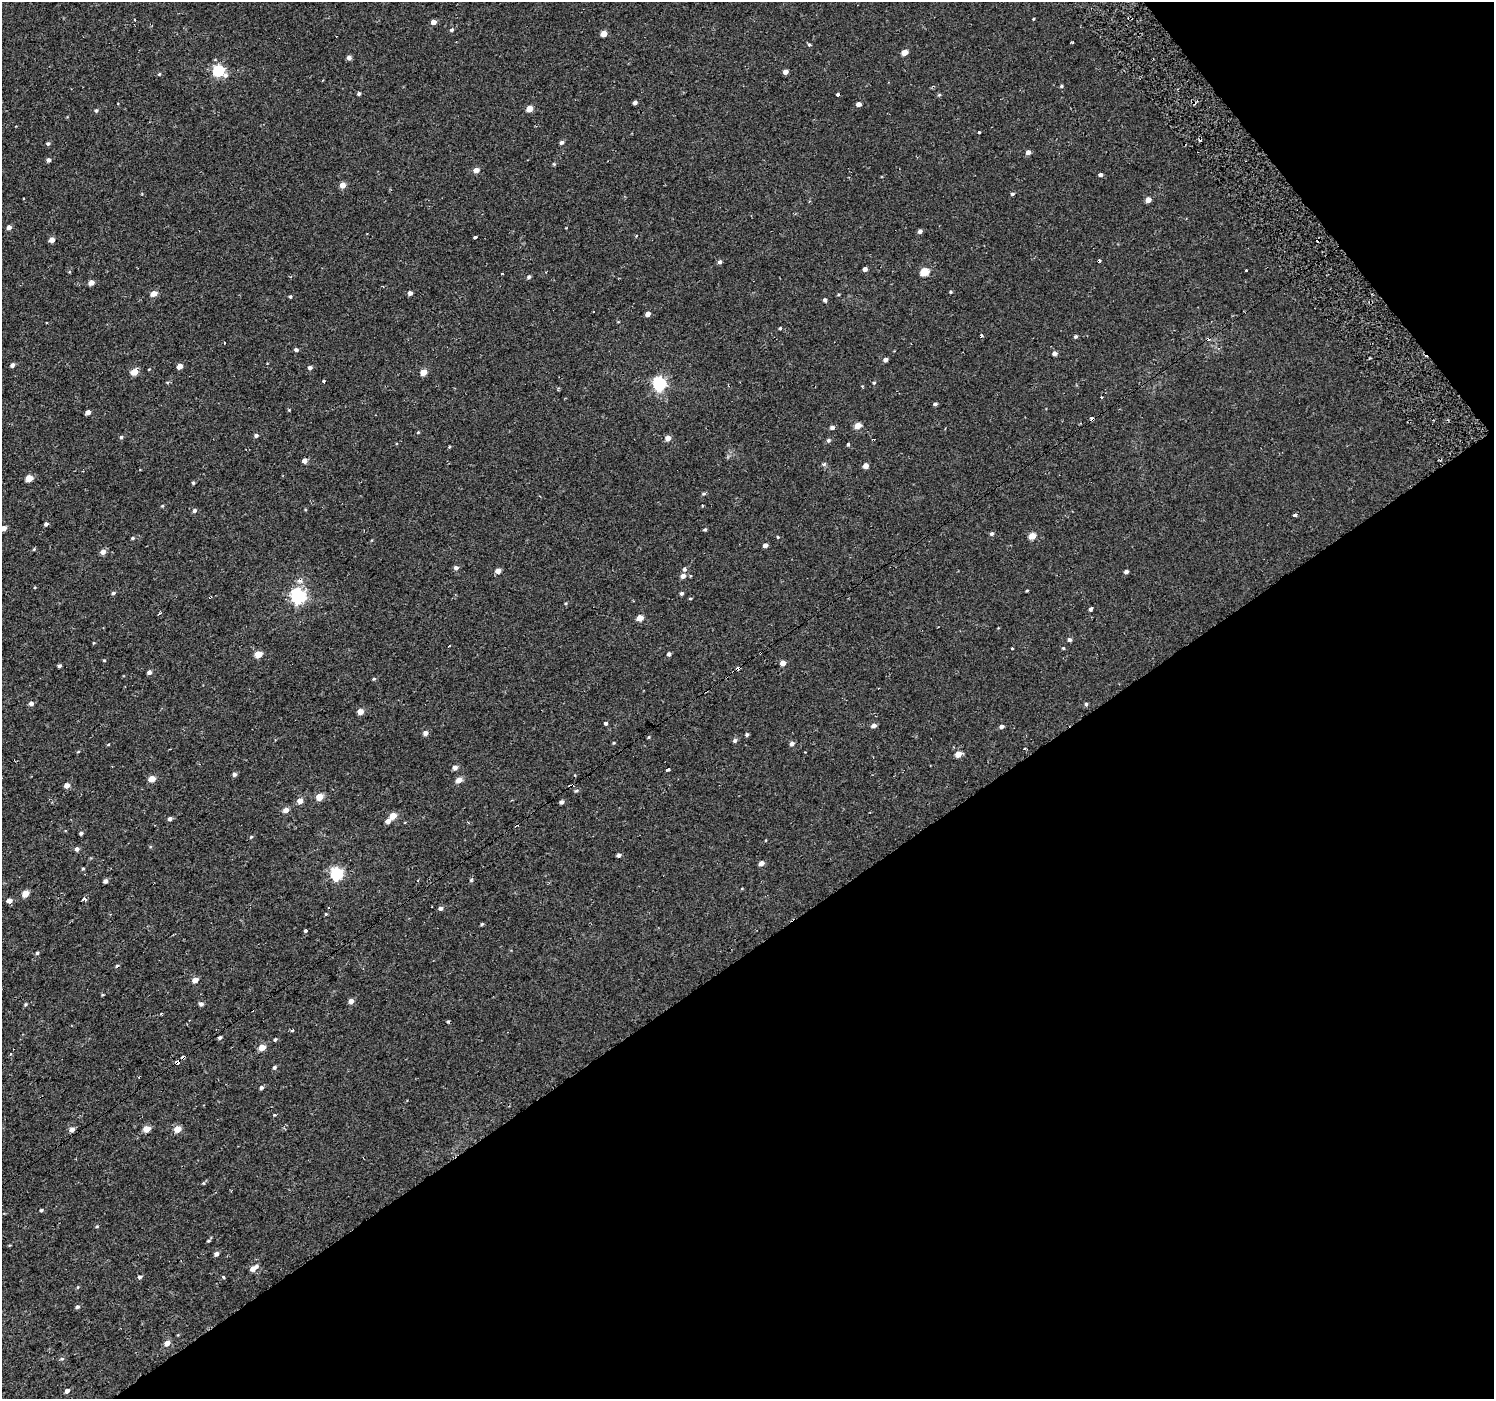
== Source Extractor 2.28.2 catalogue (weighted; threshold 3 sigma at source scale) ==
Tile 12 of 4 x 4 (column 4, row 3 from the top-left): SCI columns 4530-6021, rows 1627-3023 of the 6021 x 5949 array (HDU 1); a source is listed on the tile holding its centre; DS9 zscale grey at full resolution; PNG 1496 x 1401 px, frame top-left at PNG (2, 2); no overlay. Shown black and unused: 36% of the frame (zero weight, under 2 of 3 exposures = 2% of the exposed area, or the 3 px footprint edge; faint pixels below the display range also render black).
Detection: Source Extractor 2.28.2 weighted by HDU 2 'WHT'; one run over the whole footprint, this tile lists its part. Background 0.00284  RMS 0.0057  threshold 0.0255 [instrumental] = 3 sigma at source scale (4.5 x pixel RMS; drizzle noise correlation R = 1.50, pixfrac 1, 0.0396/0.0396 arcsec/px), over >= 5 px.
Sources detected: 213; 14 cosmic-ray / hot-pixel residue — not listed; the other 199 listed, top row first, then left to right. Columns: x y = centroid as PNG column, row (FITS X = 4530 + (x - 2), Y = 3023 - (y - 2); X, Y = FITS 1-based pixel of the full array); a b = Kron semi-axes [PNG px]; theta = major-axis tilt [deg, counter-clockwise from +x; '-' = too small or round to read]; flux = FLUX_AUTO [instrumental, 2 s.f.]
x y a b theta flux
1033 18 3 3 - 2.8
433 22 4 4 - 3.4
451 30 5 4 - 1
604 34 4 4 - 6.1
809 44 3 3 - 2.5
905 52 5 4 - 6.8
349 58 4 4 - 2.3
218 71 6 5 - 55
785 72 4 4 - 2.8
159 74 5 4 - 0.58
1061 86 4 3 - 0.73
359 94 4 4 - 1.1
838 95 3 3 - 12
939 95 5 4 - 0.67
635 102 4 4 - 1.9
858 104 4 4 - 2.7
529 109 5 4 - 7.8
96 111 5 4 - 0.87
561 142 5 4 - 1.3
48 143 4 4 - 1
1028 152 4 4 - 2.6
48 160 4 4 - 1.7
554 164 5 4 - 0.57
476 170 4 4 - 4.4
1100 175 4 4 - 1.3
342 185 5 5 - 4.7
1012 194 5 4 - 0.85
23 198 3 2 - 0.8
1148 200 5 4 - 4.3
9 227 4 4 - 2.4
565 228 3 2 - 0.43
920 231 4 4 - 1.8
475 237 4 3 - 4
52 240 4 4 - 4.3
720 262 5 4 - 1.4
865 269 4 4 - 2.3
1246 270 3 3 - 1.1
924 272 5 5 - 18
502 273 3 2 - 0.6
529 277 5 5 - 1.1
91 282 5 4 - 3.8
950 292 4 3 - 0.6
154 293 5 4 - 5.4
410 293 4 4 - 2.1
290 297 4 3 - 0.69
825 300 4 4 - 1.1
648 314 4 4 - 2.9
780 328 4 3 - 0.55
1075 336 4 4 - 0.9
296 350 5 4 - 1.3
1054 353 5 4 - 1.8
885 360 4 4 - 2
12 365 4 4 - 1.7
180 366 4 4 - 3.9
310 368 5 4 - 1.6
134 372 5 4 - 9
423 372 5 4 - 7.5
324 381 3 3 - 4.2
874 383 5 4 - 0.65
659 384 6 6 - 94
862 386 3 3 - 0.65
935 404 4 3 - 1.1
88 412 4 4 - 2.7
1092 419 4 3 - 2.6
857 426 5 4 - 7.4
832 428 5 4 - 1.8
418 432 4 3 - 0.5
256 435 5 4 - 1.3
121 437 5 5 - 0.78
668 438 5 5 - 4
828 440 5 5 - 1
848 444 3 3 - 2.3
449 447 4 3 - 0.54
304 461 4 4 - 3.3
824 464 3 3 - 1.4
866 466 4 4 - 3.7
29 478 5 4 - 8.8
193 483 4 3 - 0.74
703 494 5 4 - 0.82
162 506 5 4 - 0.5
195 510 5 4 - 1.2
1294 515 3 3 - 23
46 524 4 3 - 1.3
3 528 4 4 - 3.3
705 530 4 4 - 0.72
991 534 5 4 - 1.1
1032 536 5 4 - 7.6
778 537 4 3 - 0.48
132 538 4 3 - 0.75
765 545 4 4 - 2.4
34 549 5 4 - 0.58
103 552 5 4 - 3.5
456 568 5 5 - 1.7
684 569 5 5 - 1.4
498 571 5 4 - 4.1
1126 572 4 4 - 1.7
683 576 5 5 - 2.9
1027 591 5 3 - 0.5
113 593 5 4 - 1.1
681 593 4 4 - 1
298 596 6 6 - 130
210 597 3 2 - 0.85
690 598 4 3 - 0.45
1091 609 5 3 - 5.5
159 613 4 3 - 0.63
640 618 5 4 - 7
1069 640 5 5 - 1.3
93 643 4 3 - 0.42
449 646 3 3 - 1.6
1012 648 3 3 - 1.1
1063 648 4 4 - 0.59
258 654 5 4 - 9.3
669 654 4 4 - 1.4
104 660 4 4 - 0.44
783 663 4 4 - 4.5
59 666 4 3 - 1.1
738 668 3 3 - 7.8
149 672 4 4 - 1.8
374 679 5 4 - 0.65
31 704 5 4 - 2.1
1086 704 5 5 - 0.82
360 712 4 4 - 6.3
605 723 4 3 - 4.9
873 726 5 4 - 2.3
1001 726 4 4 - 1.9
425 733 5 4 - 3
747 735 4 4 - 1
649 737 5 3 - 0.48
735 740 5 5 - 1.3
613 743 4 3 - 0.46
108 744 4 3 - 0.48
792 744 5 5 - 2
1024 748 3 3 - 0.84
958 754 5 4 - 6.6
455 767 5 4 - 2.7
667 770 4 3 - 3.3
234 774 5 4 - 1.4
152 779 5 4 - 7.4
459 780 5 4 - 5.1
67 785 5 4 - 3.5
570 786 3 3 - 1
576 791 6 4 28 0.82
320 797 5 4 - 9.8
300 801 5 4 - 4.7
561 802 4 3 - 1.7
286 810 5 4 - 4
393 816 5 4 - 8.5
170 819 5 4 - 1.4
388 821 5 4 - 3.2
81 833 4 3 - 1.1
251 837 4 4 - 0.61
77 849 5 5 - 1.6
619 855 4 4 - 1.5
761 863 5 4 - 3.3
83 869 4 3 - 0.7
336 874 6 6 - 76
471 879 3 3 - 1.8
105 881 4 4 - 2
25 893 5 4 - 8.5
85 899 4 3 - 5
9 901 5 4 - 3.5
440 908 5 4 - 1.7
326 914 4 4 - 0.53
482 924 4 4 - 0.6
305 931 3 3 - 9.3
37 953 4 4 - 0.82
117 966 5 3 - 0.85
195 980 5 4 - 5.1
103 995 4 3 - 0.51
351 1001 5 4 - 3
25 1004 5 4 - 0.76
201 1004 5 4 - 1.6
161 1013 3 3 - 0.58
448 1021 3 3 - 2.6
292 1030 3 3 - 1.6
220 1038 4 4 - 1.3
275 1039 4 3 - 0.68
262 1047 5 4 - 7.5
10 1054 3 3 - 0.68
183 1058 4 4 - 1.1
177 1062 4 3 - 10
274 1067 5 4 - 1
261 1088 5 4 - 1.1
274 1115 3 3 - 1.9
72 1129 5 5 - 3
147 1129 5 4 - 7.7
177 1129 5 4 - 7.7
41 1210 4 3 - 0.79
97 1226 5 4 - 0.63
208 1241 5 3 - 0.6
216 1254 4 4 - 2.1
253 1268 8 5 32 4.8
140 1277 5 4 - 1.4
223 1277 4 3 - 1.8
78 1287 5 3 - 0.53
77 1307 6 4 25 1.1
167 1343 5 5 - 4.1
62 1359 6 4 18 0.92
67 1391 5 4 - 2.4
Overlapping masked pixels (flux is a lower limit): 6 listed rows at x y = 1092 419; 210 597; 738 668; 570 786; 183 1058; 177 1062
Isophote crosses this tile's border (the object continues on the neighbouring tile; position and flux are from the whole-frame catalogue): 1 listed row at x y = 3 528